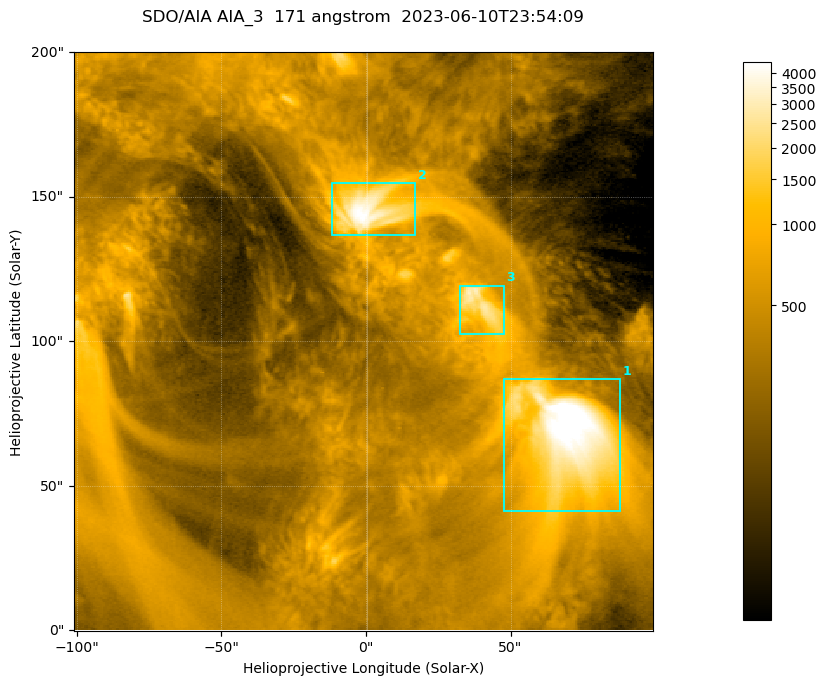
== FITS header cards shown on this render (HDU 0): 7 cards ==
TELESCOP= 'SDO/AIA '           / For AIA: SDO/AIA
INSTRUME= 'AIA_3   '           / For AIA: AIA_ATA1, AIA_ATA2, AIA_ATA3 or AIA_AT
WAVELNTH=                  171 / [angstrom] Wavelength
WAVEUNIT= 'angstrom'           / Wavelength unit: angstrom
DATE-OBS= '2023-06-10T23:54:09.350' / [ISO] Date when observation started; ISO 8
CTYPE1  = 'HPLN-TAN'           / CTYPE1; Typically HPLN
CTYPE2  = 'HPLT-TAN'           / CTYPE2; Typically HPLT

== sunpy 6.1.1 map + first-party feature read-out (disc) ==
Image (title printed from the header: SDO/AIA AIA_3  171 angstrom  2023-06-10T23:54:09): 334 x 334 px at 0.599 arcsec/px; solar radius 945 arcsec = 1577 px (partial field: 1.4% of the solar disc is inside the frame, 100% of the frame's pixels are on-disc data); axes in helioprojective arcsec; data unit not stated in the header (colour bar unlabelled)
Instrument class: DISC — disc imager (sunpy class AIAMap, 171 A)
Bright regions (active regions / flare kernels): reference = the on-disc median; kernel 3 px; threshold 5 sigma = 1109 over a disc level ~355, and >= 1.15x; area >= 111 px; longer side >= 4 px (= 2.4 arcsec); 3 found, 3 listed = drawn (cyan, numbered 1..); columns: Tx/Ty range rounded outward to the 2 arcsec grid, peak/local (2 s.f.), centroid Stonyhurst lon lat
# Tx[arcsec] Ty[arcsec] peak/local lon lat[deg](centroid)
1 46..88 40..88 15 +4 +4
2 -12..18 136..156 13 +0 +9
3 32..48 102..120 8.4 +2 +7